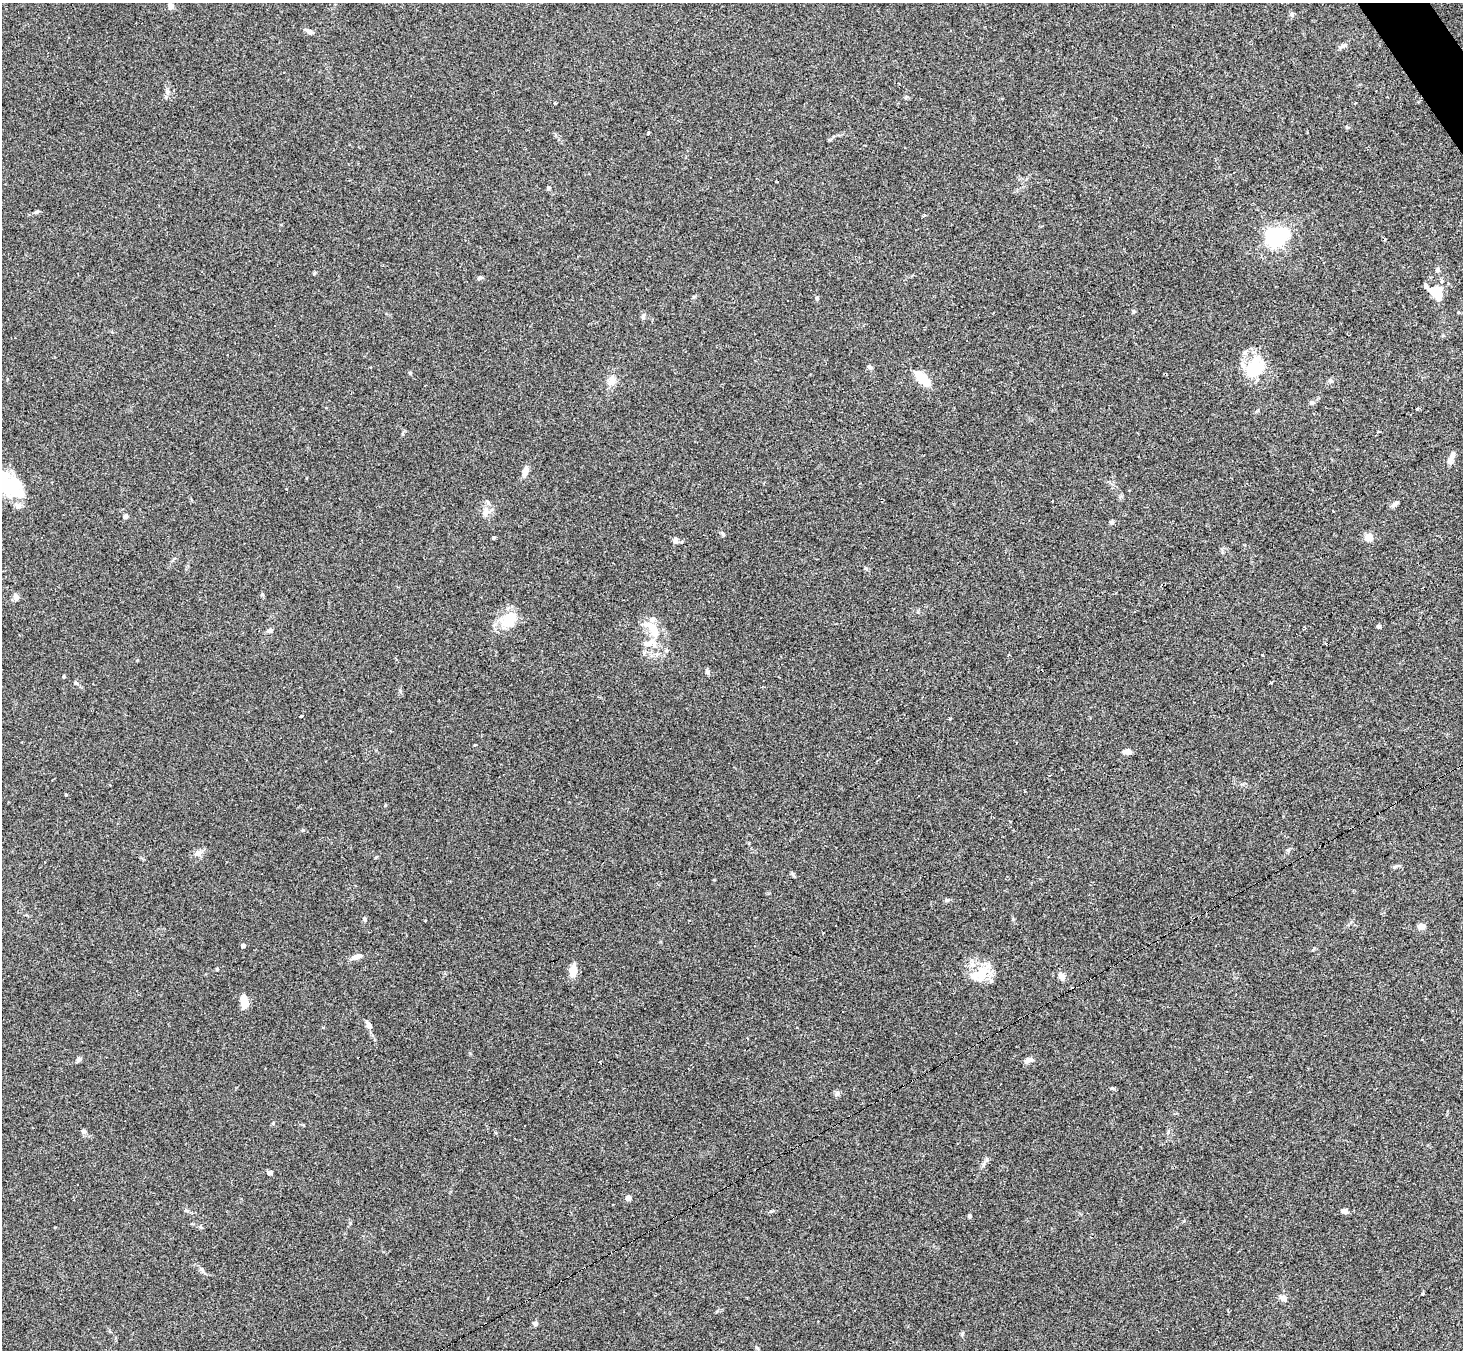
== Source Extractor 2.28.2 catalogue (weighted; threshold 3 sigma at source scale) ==
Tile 10 of 4 x 4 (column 2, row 3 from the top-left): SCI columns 1462-2922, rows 1639-2986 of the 5843 x 5835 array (HDU 1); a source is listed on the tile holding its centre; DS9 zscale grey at full resolution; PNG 1465 x 1352 px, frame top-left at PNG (2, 3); no overlay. Shown black and unused: <1% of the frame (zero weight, under 2 of 3 exposures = <1% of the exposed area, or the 3 px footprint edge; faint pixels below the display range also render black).
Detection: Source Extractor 2.28.2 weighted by HDU 2 'WHT'; one run over the whole footprint, this tile lists its part. Background 0.101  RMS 0.0084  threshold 0.0379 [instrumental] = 3 sigma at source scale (4.5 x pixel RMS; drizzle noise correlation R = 1.50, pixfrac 1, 0.05/0.05 arcsec/px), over >= 5 px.
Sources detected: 110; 4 inside a brighter object's white glare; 5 cosmic-ray / hot-pixel residue — not listed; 3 inside a brighter listed object's ellipse — not listed separately; the other 98 listed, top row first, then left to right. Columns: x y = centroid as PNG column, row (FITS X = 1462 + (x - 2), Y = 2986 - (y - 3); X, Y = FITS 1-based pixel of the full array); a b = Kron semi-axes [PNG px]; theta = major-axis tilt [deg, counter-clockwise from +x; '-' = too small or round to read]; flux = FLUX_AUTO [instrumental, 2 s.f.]
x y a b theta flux
171 6 8 6 -64 3.6
1292 14 6 5 - 1.6
309 31 10 5 -30 3.3
1343 46 14 4 25 2.3
167 91 7 6 - 2.2
1376 91 2 2 - 0.85
1355 103 3 3 - 1.3
555 104 3 3 - 6
648 133 4 3 - 1.8
905 148 3 2 - 0.45
777 182 3 3 - 1.6
548 188 5 4 - 1.3
36 212 7 4 27 1.4
924 216 3 3 - 2.9
1275 237 8 7 - 360
1437 269 6 6 - 1.7
314 273 5 4 - 0.97
480 278 7 5 23 1.7
1441 281 4 4 - 2.4
1436 290 16 8 10 11
817 298 5 4 - 1.1
1134 311 5 5 - 1.3
643 317 7 5 75 1.8
1255 366 30 24 35 29
870 367 7 5 -32 2
410 373 4 4 - 1
922 378 25 10 -46 15
611 381 11 9 66 6.3
1330 381 6 6 - 1.9
425 385 3 2 - 1.7
1312 402 7 4 1 1.4
1418 409 3 3 - 2.7
1138 456 3 2 - 2
1450 460 12 7 64 4.8
525 470 12 6 74 5.2
2 480 31 16 -72 41
1395 504 12 5 35 2.4
18 506 9 7 10 3.2
1333 511 3 2 - 2.1
485 512 13 9 67 5.8
126 516 5 5 - 2.3
1112 522 5 5 - 1.9
723 535 7 4 -63 1.4
1368 537 5 5 - 28
494 538 4 3 - 1
675 540 8 6 -84 2.7
262 594 6 4 -72 0.97
16 597 7 5 -87 4.2
509 620 23 16 47 22
1378 626 5 4 - 1.6
653 629 28 11 -52 18
1304 629 4 3 - 1.3
270 631 7 6 - 1.8
649 643 19 8 11 7.9
1008 655 3 3 - 2
1262 655 3 3 - 2.5
397 660 4 3 - 0.93
708 672 6 6 - 1.5
64 676 3 3 - 1.5
1270 682 3 3 - 3.8
76 683 6 5 - 1.5
301 715 4 3 - 6.7
950 718 3 3 - 2.8
1127 752 10 6 -1 3.6
1025 791 3 3 - 1.6
66 795 3 3 - 0.84
303 830 5 5 - 0.98
199 853 9 6 25 2.9
947 900 6 5 - 1.6
364 919 6 5 - 1.7
1421 927 8 6 10 4.7
823 933 2 2 - 0.78
243 946 4 4 - 3.5
356 957 14 6 18 5
972 964 10 6 -26 3.9
217 969 4 4 - 1.1
573 970 19 9 83 7.1
981 973 32 12 43 17
1062 976 8 6 -59 5.3
991 981 8 6 88 2.8
245 1004 11 8 -73 9
368 1024 14 6 -65 3.6
78 1060 8 5 61 1.8
1028 1060 12 6 14 4.1
599 1062 3 2 - 1.6
837 1093 9 6 39 2.1
273 1124 5 3 - 0.79
84 1132 7 6 - 2.1
270 1173 5 4 - 2.7
628 1198 4 4 - 8.1
186 1211 6 4 -1 1.2
771 1211 6 4 19 1
1344 1211 9 6 -6 2.8
970 1216 5 4 - 1.6
202 1269 9 5 -52 2.2
1423 1294 3 3 - 5.8
1283 1298 9 8 - 3.7
535 1323 6 5 - 2.3
Isophote crosses this tile's border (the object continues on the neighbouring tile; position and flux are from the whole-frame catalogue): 1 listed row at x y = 2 480
Unlisted compact peaks at least as high as the median listed source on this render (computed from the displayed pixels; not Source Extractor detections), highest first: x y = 1112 1088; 866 568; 962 1334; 1288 850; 385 805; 1013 919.